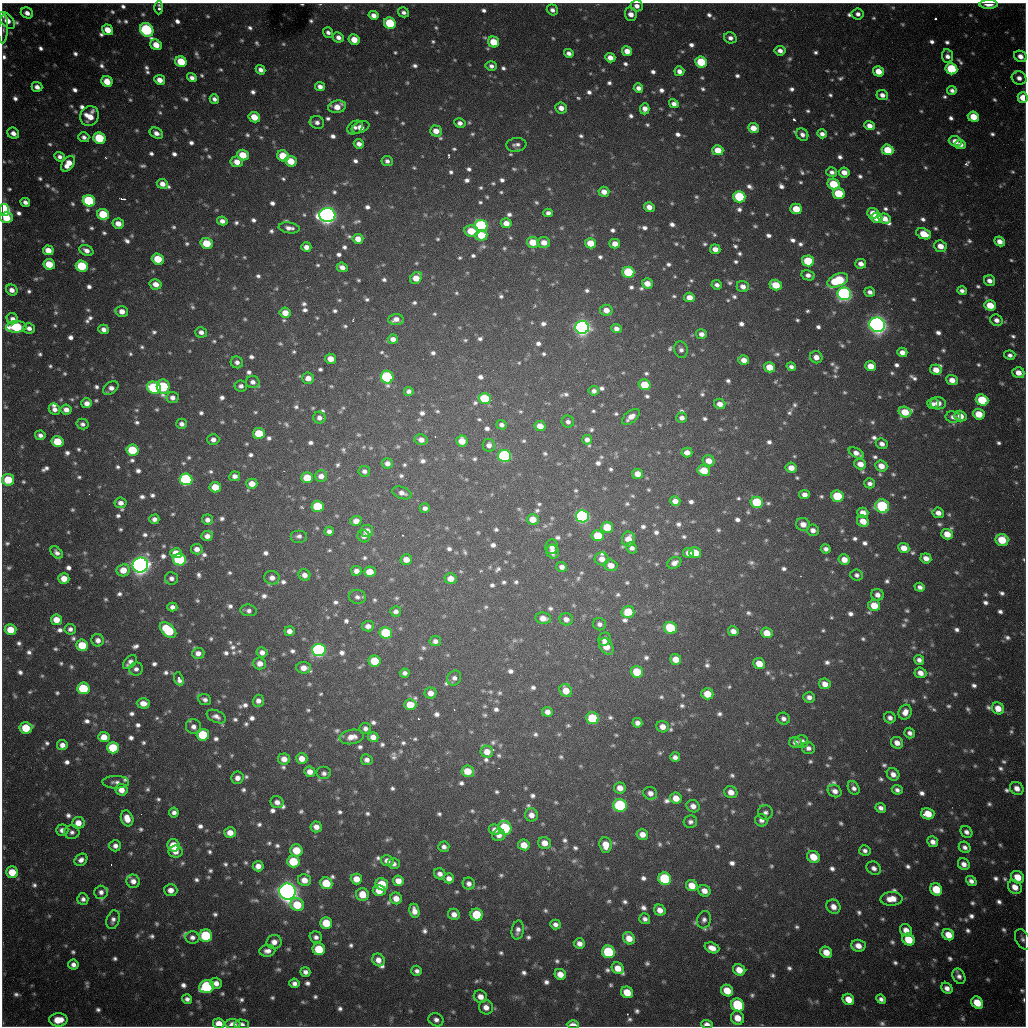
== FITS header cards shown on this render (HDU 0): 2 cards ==
NAXIS1  =                 1024 / length of data axis 1
NAXIS2  =                 1024 / length of data axis 2

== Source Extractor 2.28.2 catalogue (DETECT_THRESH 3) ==
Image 1024 x 1024 px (HDU 0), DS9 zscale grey, 1 PNG px = 1 image px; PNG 1028 x 1028 px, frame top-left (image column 1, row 1024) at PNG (2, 3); each listed source drawn as its Kron ellipse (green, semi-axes under 4 px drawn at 4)
Background 1050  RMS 26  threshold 78.5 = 3 sigma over >= 5 px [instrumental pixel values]
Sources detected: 1441; of the 1441, the 500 brightest by FLUX_AUTO listed and drawn (941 fainter detections omitted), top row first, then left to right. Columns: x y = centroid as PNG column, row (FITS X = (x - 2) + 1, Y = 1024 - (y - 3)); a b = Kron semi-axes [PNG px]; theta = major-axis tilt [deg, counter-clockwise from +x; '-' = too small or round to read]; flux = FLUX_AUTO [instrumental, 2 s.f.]
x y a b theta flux
989 4 9 4 0 2.2e+04
637 6 6 5 - 1.1e+04
159 8 7 4 89 8.0e+03
552 10 6 5 - 8.1e+03
403 12 5 5 - 7.5e+03
27 13 6 5 - 1.2e+04
631 14 7 5 -85 1.5e+04
858 14 6 5 - 8.5e+03
374 15 5 4 - 1.3e+04
7 20 10 5 -46 2.4e+04
390 23 6 5 - 1.1e+05
3 29 14 5 86 7.6e+03
108 30 6 5 - 2.9e+04
147 30 7 6 - 3.0e+05
328 32 5 5 - 7.6e+03
338 37 5 5 - 1.1e+04
730 38 6 5 - 9.3e+03
354 40 5 5 - 3.1e+04
494 42 6 5 - 5.2e+04
156 45 6 5 - 2.9e+04
627 51 5 5 - 2.1e+04
780 51 5 5 - 1.0e+04
569 53 5 4 - 9.7e+03
947 56 7 5 -82 1.1e+04
1020 56 7 5 -26 1.4e+04
610 58 5 4 - 1.7e+04
181 62 6 5 - 6.7e+04
701 62 6 5 - 9.1e+04
491 66 6 5 - 7.8e+03
951 69 6 5 - 1.1e+05
260 70 5 4 - 9.0e+03
679 71 5 5 - 1.3e+04
878 71 5 5 - 2.8e+04
192 78 5 4 - 8.6e+03
1019 78 7 6 - 1.2e+04
160 80 5 5 - 1.7e+04
107 82 6 5 - 3.6e+04
320 86 5 4 - 1.1e+04
37 87 5 5 - 1.1e+04
638 88 5 4 - 1.1e+04
952 90 5 4 - 7.9e+03
882 95 6 5 - 1.1e+04
1023 98 5 5 - 3.1e+04
214 99 5 4 - 8.0e+03
674 104 5 4 - 9.1e+03
337 107 9 6 9 2.7e+04
561 108 6 5 - 1.4e+04
645 109 6 5 - 1.5e+04
89 116 10 9 - 3.5e+04
254 117 6 5 - 4.0e+04
973 117 6 5 - 3.6e+04
317 122 7 6 - 9.0e+03
460 123 5 4 - 9.1e+03
869 126 5 4 - 1.6e+04
355 127 8 6 33 7.8e+03
360 127 9 5 21 2.0e+04
753 128 5 5 - 2.5e+04
436 131 6 5 - 2.2e+04
13 133 6 5 - 1.3e+04
156 133 7 5 -29 1.2e+04
802 134 6 5 - 9.1e+03
822 134 5 4 - 9.4e+03
84 137 5 5 - 7.5e+03
99 138 6 5 - 1.1e+05
955 141 6 5 - 1.9e+04
359 144 5 4 - 1.2e+04
960 144 5 5 - 1.1e+04
516 145 10 7 5 8.7e+03
718 150 5 5 - 3.2e+04
888 150 6 5 - 5.7e+04
243 155 6 5 - 4.9e+04
283 156 6 5 - 5.3e+04
60 157 5 4 - 8.2e+03
291 161 6 5 - 4.6e+04
387 161 6 5 - 7.5e+03
237 162 6 5 - 2.1e+04
68 164 9 5 55 2.9e+04
832 172 5 4 - 8.3e+03
844 172 5 5 - 1.7e+04
162 184 6 5 - 1.5e+04
833 184 6 5 - 8.2e+04
604 192 5 5 - 1.7e+04
839 194 6 5 - 9.2e+04
739 197 6 5 - 1.3e+05
89 201 6 5 - 2.0e+05
25 202 5 4 - 8.9e+03
649 207 5 5 - 1.5e+04
796 209 6 5 - 4.1e+04
4 210 6 5 - 4.7e+05
548 213 5 4 - 8.7e+03
873 213 6 5 - 2.6e+04
103 214 6 5 - 9.1e+04
327 215 8 7 - 1.3e+06
7 218 6 5 - 3.8e+04
877 218 6 5 - 2.7e+04
885 219 6 5 - 2.0e+04
222 221 5 4 - 1.1e+04
506 223 5 5 - 1.9e+04
118 224 5 5 - 2.1e+04
481 226 6 6 - 3.2e+05
289 228 10 5 -9 1.2e+04
471 231 7 5 -11 4.7e+04
924 234 8 5 -21 4.0e+04
481 235 6 5 - 4.8e+04
358 239 5 5 - 2.4e+04
999 241 5 4 - 1.5e+04
533 242 6 5 - 4.1e+04
544 242 6 5 - 2.1e+04
207 243 6 5 - 5.6e+04
590 243 5 5 - 4.1e+04
615 244 5 5 - 1.8e+04
940 246 6 5 - 2.1e+04
306 247 5 4 - 1.2e+04
715 249 5 5 - 1.5e+04
48 250 5 5 - 2.3e+04
86 250 7 5 -26 1.2e+04
158 259 6 5 - 5.8e+04
808 261 6 5 - 9.0e+04
49 264 6 5 - 4.7e+04
861 264 5 5 - 1.3e+04
82 266 6 5 - 1.1e+05
342 267 5 4 - 1.1e+04
628 272 6 5 - 1.2e+05
808 275 7 5 -12 9.9e+03
416 278 6 5 - 2.9e+04
838 280 11 6 21 1.4e+05
989 281 6 5 - 1.2e+04
647 283 5 5 - 2.2e+04
156 284 6 5 - 1.8e+04
717 285 5 4 - 8.3e+03
776 285 6 5 - 4.4e+04
743 287 6 5 - 1.4e+04
12 290 6 5 - 1.3e+04
962 291 5 4 - 8.0e+03
870 292 5 4 - 9.4e+03
844 294 7 6 - 7.6e+05
689 297 5 5 - 2.1e+04
990 305 6 5 - 4.3e+04
606 310 6 5 - 1.7e+04
122 311 6 5 - 1.8e+04
285 313 5 5 - 2.5e+04
12 319 6 5 - 8.9e+03
396 319 7 5 3 1.3e+04
996 320 6 5 - 1.2e+04
877 325 8 7 - 1.5e+06
16 327 10 5 2 1.5e+05
582 327 7 6 - 1.0e+06
29 328 6 5 - 9.4e+03
616 328 5 4 - 1.1e+04
104 329 5 4 - 1.1e+04
201 332 6 5 - 1.0e+04
701 334 5 5 - 1.2e+04
393 339 5 4 - 1.2e+04
681 350 8 6 -74 7.9e+03
902 352 5 5 - 1.5e+04
1010 355 5 4 - 8.1e+03
816 357 6 6 - 1.5e+04
331 359 5 5 - 2.3e+04
744 360 5 4 - 1.7e+04
237 362 6 6 - 8.2e+03
871 366 5 5 - 2.7e+04
769 367 5 5 - 3.6e+04
791 367 5 4 - 7.7e+03
936 370 6 5 - 2.1e+04
1018 373 6 5 - 2.0e+04
387 377 6 6 - 2.7e+05
308 378 6 5 - 1.8e+04
952 380 6 5 - 1.7e+04
253 382 7 6 - 9.7e+03
644 385 6 5 - 5.0e+04
241 386 6 5 - 8.3e+03
163 387 7 6 - 1.9e+05
111 388 9 5 34 1.2e+04
154 388 7 6 - 2.0e+05
409 391 5 4 - 7.4e+03
594 391 5 4 - 8.5e+03
172 397 6 5 - 1.1e+04
485 399 6 5 - 1.1e+05
982 400 6 5 - 9.0e+04
87 403 5 5 - 1.3e+04
938 403 8 6 -5 1.8e+04
720 404 6 5 - 1.6e+04
933 404 6 5 - 8.4e+03
54 409 6 5 - 1.0e+04
66 410 5 5 - 1.5e+04
905 412 6 5 - 4.1e+04
979 414 6 5 - 4.2e+04
960 416 6 5 - 2.1e+04
631 417 10 5 39 1.6e+04
953 417 7 5 -9 1.0e+04
319 418 6 6 - 9.8e+03
682 418 5 5 - 9.7e+03
568 422 6 6 - 7.7e+03
82 424 6 5 - 7.4e+03
182 424 5 5 - 8.8e+03
501 425 5 4 - 7.5e+03
540 426 6 5 - 2.2e+04
259 433 6 5 - 6.4e+04
40 435 5 4 - 8.9e+03
213 440 6 5 - 1.0e+04
421 440 6 5 - 1.4e+04
587 440 5 5 - 1.0e+04
57 441 6 5 - 5.8e+04
462 441 5 5 - 3.0e+04
882 444 6 5 - 1.1e+04
489 445 6 6 - 1.0e+04
132 450 6 5 - 8.8e+04
687 452 5 5 - 1.4e+04
856 453 8 4 -28 1.4e+04
505 456 6 6 - 3.0e+05
709 461 6 5 - 2.0e+04
387 463 5 5 - 1.0e+04
860 464 6 5 - 1.9e+04
881 466 6 5 - 2.2e+04
791 468 5 5 - 1.9e+04
704 470 6 5 - 4.6e+04
364 471 6 5 - 7.9e+03
638 474 5 5 - 2.1e+04
235 476 5 5 - 1.0e+04
321 476 6 5 - 1.4e+04
307 478 6 5 - 5.3e+04
186 479 6 6 - 3.0e+05
8 480 6 6 - 7.0e+04
870 483 5 5 - 7.8e+03
252 484 5 5 - 2.6e+04
215 487 6 5 - 4.4e+04
402 493 10 6 -19 1.0e+04
804 495 5 4 - 1.2e+04
837 496 6 5 - 9.8e+04
675 501 5 5 - 1.3e+04
757 502 6 5 - 1.2e+05
120 503 6 5 - 1.1e+04
318 506 6 5 - 9.0e+04
882 506 7 6 - 2.1e+05
425 508 5 4 - 8.1e+03
863 513 5 5 - 1.7e+04
938 513 6 5 - 1.4e+04
583 516 6 6 - 5.1e+05
154 519 5 4 - 9.2e+03
533 519 6 5 - 2.7e+04
207 520 5 5 - 1.0e+04
356 521 5 5 - 1.6e+04
863 521 6 5 - 2.3e+04
803 524 7 6 - 1.7e+04
607 527 6 5 - 4.8e+04
813 530 6 5 - 1.1e+04
329 531 5 4 - 8.8e+03
367 531 6 6 - 1.7e+04
947 534 6 5 - 2.8e+04
207 536 6 5 - 1.3e+04
299 536 8 6 0 7.8e+03
364 536 6 6 - 8.3e+03
598 536 6 5 - 6.1e+04
628 539 7 6 - 2.4e+04
1002 540 6 6 - 6.0e+04
552 547 7 6 - 1.1e+04
632 548 6 5 - 8.8e+03
904 548 6 5 - 2.4e+04
197 549 5 5 - 1.3e+04
826 549 5 4 - 8.2e+03
57 552 7 5 -44 8.2e+03
553 552 7 6 - 1.7e+04
176 553 6 5 - 3.4e+04
688 553 5 5 - 1.4e+04
695 553 6 5 - 3.8e+04
926 558 5 5 - 1.5e+04
406 559 6 5 - 1.9e+04
602 559 7 6 - 1.7e+04
179 560 6 6 - 2.2e+05
844 560 5 5 - 2.0e+04
674 563 7 5 29 1.2e+04
140 565 8 7 - 1.5e+06
611 565 6 5 - 1.9e+04
562 567 5 5 - 1.1e+04
123 570 6 6 - 2.9e+04
356 571 5 5 - 1.2e+04
370 572 6 5 - 3.3e+04
304 575 6 5 - 1.2e+04
857 575 6 5 - 7.5e+03
64 578 5 5 - 2.5e+04
171 578 6 6 - 8.6e+03
272 578 7 6 - 1.3e+04
450 579 6 5 - 2.0e+04
920 587 5 4 - 8.1e+03
877 595 6 6 - 1.2e+04
357 597 8 7 - 8.0e+03
874 605 6 5 - 3.4e+04
172 607 5 4 - 9.2e+03
249 610 8 6 -7 7.8e+03
396 611 5 5 - 8.1e+03
628 612 6 6 - 5.3e+04
543 618 8 5 -9 2.0e+04
566 619 6 6 - 1.3e+04
56 620 5 5 - 2.7e+04
599 624 6 6 - 8.1e+03
368 626 6 5 - 1.1e+04
670 628 6 6 - 1.2e+05
70 629 5 5 - 8.0e+03
10 630 6 5 - 4.2e+04
168 630 9 6 -42 1.2e+05
289 631 5 5 - 1.2e+04
733 631 5 5 - 1.4e+04
386 633 6 6 - 1.2e+05
767 633 6 5 - 2.9e+04
605 639 7 6 - 1.2e+04
98 640 6 6 - 1.2e+04
435 641 6 5 - 9.2e+03
82 645 6 6 - 6.2e+04
606 646 9 6 -56 3.1e+04
319 650 6 6 - 5.5e+05
262 652 5 5 - 1.1e+04
198 653 6 5 - 1.3e+04
676 659 5 5 - 2.7e+04
919 660 5 5 - 9.1e+03
375 661 6 5 - 5.8e+04
130 662 8 5 43 1.1e+04
260 663 6 6 - 1.6e+04
759 664 6 5 - 2.9e+04
304 668 7 5 -2 1.9e+04
136 669 7 6 - 8.4e+03
637 672 6 6 - 6.6e+04
405 673 5 4 - 7.6e+03
920 673 6 5 - 1.5e+04
454 678 8 6 57 8.7e+03
179 679 7 4 -72 1.4e+04
825 684 6 5 - 1.6e+04
83 688 6 6 - 1.1e+05
566 691 7 6 - 2.9e+04
431 693 6 5 - 1.6e+04
707 694 6 5 - 3.7e+04
809 697 6 5 - 9.8e+03
205 699 6 5 - 7.7e+03
258 701 6 5 - 1.1e+04
143 703 6 5 - 2.0e+04
410 705 6 5 - 3.8e+04
998 708 6 5 - 2.5e+04
547 712 5 5 - 1.3e+04
905 712 7 6 - 1.6e+04
216 717 10 6 -24 1.1e+04
592 718 6 6 - 9.0e+04
890 718 6 5 - 8.9e+03
783 719 6 5 - 8.1e+03
637 723 5 4 - 1.0e+04
194 727 8 7 - 1.2e+04
663 727 6 5 - 1.7e+04
26 728 6 5 - 6.1e+04
365 728 6 5 - 7.7e+03
910 733 5 5 - 8.2e+03
203 735 6 6 - 9.6e+04
104 737 5 5 - 2.7e+04
352 737 12 7 10 2.1e+04
373 737 5 5 - 1.5e+04
802 741 6 6 - 1.2e+04
795 743 6 5 - 1.1e+04
897 743 6 5 - 1.5e+04
62 745 5 5 - 1.3e+04
113 748 6 6 - 8.6e+04
808 748 6 6 - 9.1e+03
487 752 6 6 - 2.2e+04
675 757 5 5 - 9.5e+03
302 758 6 5 - 1.9e+04
284 759 6 5 - 1.8e+04
367 760 6 5 - 9.8e+03
468 771 6 5 - 3.7e+04
310 772 5 5 - 1.6e+04
324 773 7 6 - 7.7e+03
893 774 7 5 -44 1.3e+04
237 778 6 6 - 1.3e+04
116 782 13 6 -1 9.2e+03
620 788 6 5 - 1.8e+04
854 788 7 5 -59 8.3e+03
1017 788 7 6 - 1.6e+04
121 790 6 5 - 2.0e+04
897 790 5 4 - 7.7e+03
835 791 7 6 - 1.2e+04
731 792 6 6 - 1.8e+04
650 793 7 6 - 1.1e+04
676 798 6 5 - 2.4e+04
277 802 7 6 - 1.2e+04
620 805 7 6 - 2.5e+05
693 806 7 6 - 1.2e+04
881 808 5 4 - 9.5e+03
174 812 5 5 - 8.4e+03
765 812 7 7 - 7.8e+03
928 814 6 5 - 4.0e+04
531 815 6 6 - 1.4e+04
127 818 8 6 -70 2.5e+04
761 820 6 6 - 9.6e+03
690 822 7 6 - 7.5e+03
78 823 6 6 - 2.3e+04
316 827 6 5 - 1.5e+04
505 828 7 6 - 1.5e+05
62 830 6 5 - 1.1e+04
495 830 6 5 - 1.2e+04
72 832 8 7 - 7.9e+03
966 832 6 5 - 9.3e+03
230 833 6 5 - 2.0e+04
642 834 6 5 - 1.8e+04
499 835 6 6 - 9.9e+03
933 842 5 5 - 1.2e+04
544 843 6 6 - 2.0e+04
174 845 6 6 - 5.1e+04
524 845 6 5 - 2.7e+04
606 845 8 6 -84 2.7e+04
115 846 6 5 - 1.0e+04
444 847 5 5 - 7.5e+03
965 847 6 5 - 8.2e+03
296 850 6 6 - 5.1e+04
865 851 6 5 - 7.9e+03
175 852 7 6 - 1.5e+04
813 857 7 6 - 3.9e+04
81 860 7 5 40 1.0e+04
293 861 6 6 - 7.7e+04
387 861 6 5 - 1.3e+04
394 864 6 5 - 7.6e+03
964 864 6 5 - 1.3e+04
258 866 5 5 - 1.6e+04
874 868 7 6 - 9.9e+03
12 872 6 6 - 3.9e+04
440 874 6 5 - 1.0e+04
1017 877 7 5 -40 3.3e+04
449 878 5 5 - 1.2e+04
356 879 6 5 - 2.6e+04
665 879 6 6 - 1.8e+05
304 880 6 6 - 2.1e+04
133 881 7 6 - 1.4e+04
398 881 5 5 - 2.0e+04
971 881 6 4 -41 9.9e+03
326 883 6 5 - 6.3e+04
382 884 6 6 - 5.9e+04
469 884 6 6 - 9.3e+03
692 886 6 5 - 2.9e+04
1015 887 7 6 - 2.0e+04
936 889 6 5 - 5.4e+04
171 890 6 6 - 1.6e+04
379 890 6 5 - 2.9e+04
704 891 6 5 - 1.7e+04
101 892 7 6 - 9.2e+03
287 892 8 8 - 1.9e+06
362 894 6 6 - 3.4e+04
396 898 6 5 - 1.9e+04
83 899 6 5 - 7.8e+03
891 899 11 7 2 3.0e+04
297 905 7 6 - 6.2e+04
833 907 7 6 - 1.7e+04
660 910 6 5 - 1.7e+04
414 911 7 5 -80 1.5e+04
454 914 6 5 - 1.4e+04
477 915 6 6 - 9.8e+04
645 919 6 5 - 8.1e+03
113 920 9 6 72 8.7e+03
704 920 9 7 73 7.9e+03
326 923 6 6 - 5.8e+04
555 924 5 5 - 9.1e+03
518 930 9 6 81 1.0e+04
906 930 6 5 - 1.9e+04
948 935 6 5 - 2.8e+04
206 936 6 6 - 1.5e+05
192 937 7 6 - 9.7e+03
316 937 6 5 - 8.0e+03
629 938 7 5 -50 2.4e+04
908 939 6 5 - 5.6e+04
1023 939 11 7 -65 7.7e+03
274 942 7 7 - 1.4e+04
579 943 5 5 - 1.3e+04
858 946 7 6 - 1.9e+04
712 948 7 5 -20 1.8e+04
319 949 6 6 - 6.9e+04
267 951 8 6 6 1.1e+04
608 952 6 6 - 1.4e+05
826 952 6 5 - 2.7e+04
378 960 6 6 - 1.6e+04
73 965 5 5 - 9.7e+03
618 968 6 5 - 2.4e+04
739 970 6 5 - 2.6e+04
417 971 5 5 - 7.6e+03
305 972 5 4 - 8.5e+03
560 974 6 5 - 2.4e+04
959 976 8 6 -63 9.8e+03
216 983 6 5 - 1.3e+04
294 983 5 5 - 9.2e+03
207 986 7 6 - 2.2e+05
947 988 6 5 - 1.2e+04
727 991 6 5 - 4.1e+04
627 992 6 5 - 4.1e+04
480 997 7 6 - 1.7e+04
187 999 5 5 - 8.3e+03
848 999 6 5 - 2.9e+04
881 999 5 4 - 7.8e+03
977 1003 6 5 - 4.5e+04
738 1005 7 6 - 1.7e+05
486 1007 7 7 - 1.6e+04
737 1018 7 6 - 2.9e+04
58 1020 9 6 0 4.2e+04
436 1020 8 6 -26 9.2e+03
219 1023 6 5 - 2.7e+04
233 1024 7 5 -1 1.8e+04
242 1024 7 5 -3 9.5e+03
707 1024 6 4 -3 1.2e+04
573 1025 6 4 -1 1.7e+04
At the frame edge (FLAGS 8, measured only in part): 12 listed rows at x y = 989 4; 637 6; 7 20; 3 29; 1023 98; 4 210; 1023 939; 219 1023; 233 1024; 242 1024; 707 1024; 573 1025
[941 fainter detections neither listed nor drawn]

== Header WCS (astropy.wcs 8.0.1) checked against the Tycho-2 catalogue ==
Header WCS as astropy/WCSLIB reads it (CRVAL/CRPIX/CD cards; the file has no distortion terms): RA---TAN/DEC--TAN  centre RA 19:04:12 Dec -20:34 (286.05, -20.56 deg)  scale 1.18 arcsec/px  FOV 20.1' x 20.2'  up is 0 deg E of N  parity flipped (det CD > 0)
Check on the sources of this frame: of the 60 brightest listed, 17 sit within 2.0 arcsec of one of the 22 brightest Tycho-2 stars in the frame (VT <= 11.99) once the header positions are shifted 0.16 arcsec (0.09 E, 0.13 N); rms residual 0.71 arcsec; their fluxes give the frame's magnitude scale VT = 25.11 - 2.5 log10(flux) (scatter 0.25 mag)
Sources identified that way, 17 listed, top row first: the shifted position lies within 2.0 arcsec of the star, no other Tycho-2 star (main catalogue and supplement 1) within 4.0 arcsec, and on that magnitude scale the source's flux lands within +1.5 / -3 mag of the star's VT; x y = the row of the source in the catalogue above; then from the Tycho-2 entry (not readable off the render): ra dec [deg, ICRS J2000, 3 dp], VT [Tycho-2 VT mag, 2 dp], TYC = Tycho-2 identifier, HIP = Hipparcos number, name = IAU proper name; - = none
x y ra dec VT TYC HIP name
147 30 285.922 -20.401 11.84 6290-1553-1 - -
99 138 285.906 -20.437 11.70 6290-1190-1 - -
89 201 285.902 -20.457 11.63 6290-1914-1 - -
4 210 285.872 -20.460 10.93 6290-2349-1 - -
481 226 286.039 -20.466 11.64 6291-2563-1 - -
844 294 286.166 -20.490 11.06 6291-1861-1 - -
877 325 286.177 -20.500 9.72 6291-280-1 - -
582 327 286.074 -20.500 10.56 6291-2482-1 - -
387 377 286.006 -20.516 11.38 6291-2555-1 - -
186 479 285.935 -20.549 11.40 6290-1670-1 - -
583 516 286.074 -20.562 10.72 6291-940-1 - -
140 565 285.919 -20.577 9.38 6290-1734-1 - -
319 650 285.981 -20.605 11.19 6290-1602-1 - -
620 805 286.086 -20.657 11.94 6295-2470-1 - -
665 879 286.102 -20.681 11.90 6295-452-1 - -
287 892 285.970 -20.684 9.47 6294-85-1 - -
608 952 286.082 -20.705 11.99 6295-205-1 - -